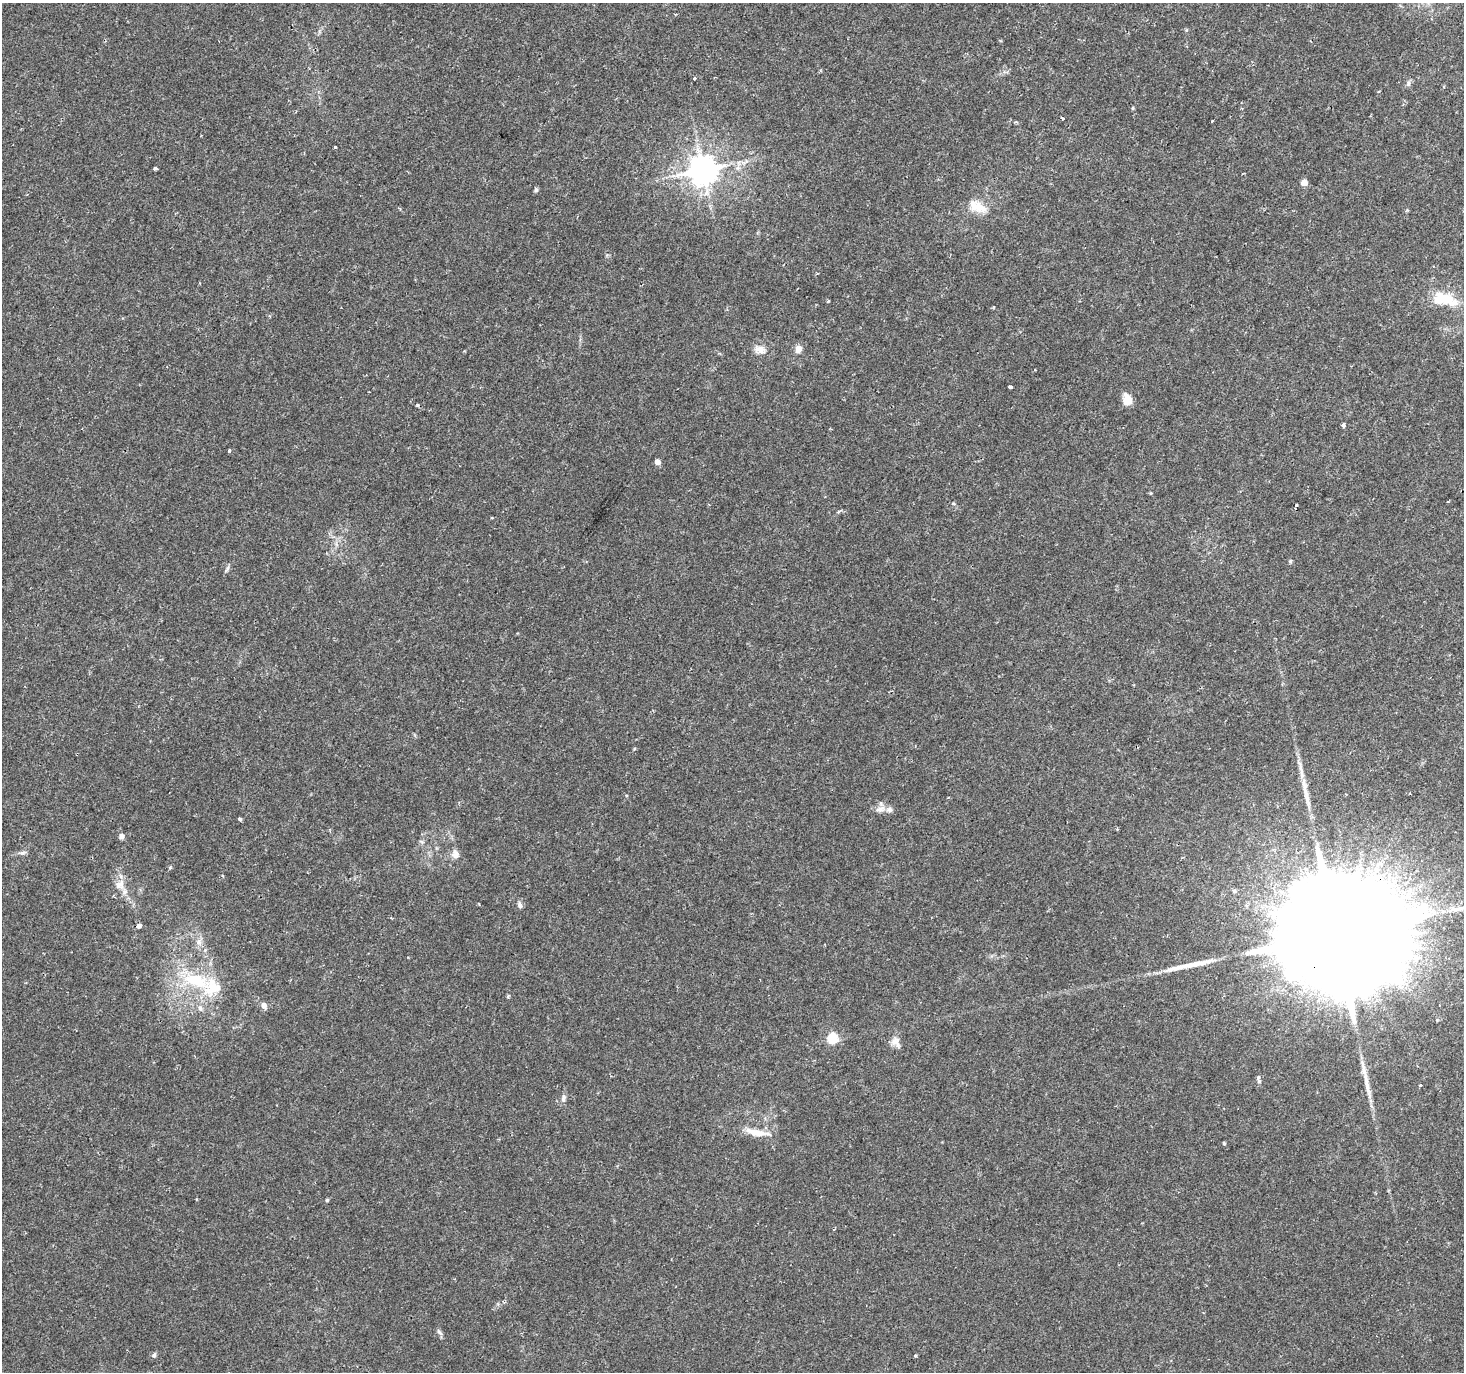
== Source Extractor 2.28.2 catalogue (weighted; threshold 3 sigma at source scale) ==
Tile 10 of 4 x 4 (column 2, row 3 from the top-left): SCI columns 1463-2924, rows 1563-2932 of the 5854 x 5930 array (HDU 1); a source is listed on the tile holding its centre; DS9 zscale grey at full resolution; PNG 1466 x 1374 px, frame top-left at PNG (2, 3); no overlay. Shown black and unused: <1% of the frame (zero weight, under 2 of 3 exposures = <1% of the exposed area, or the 3 px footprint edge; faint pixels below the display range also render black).
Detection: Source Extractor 2.28.2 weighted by HDU 2 'WHT'; one run over the whole footprint, this tile lists its part. Background 0.0162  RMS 0.0025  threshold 0.0112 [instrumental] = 3 sigma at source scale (4.5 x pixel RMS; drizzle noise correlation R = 1.50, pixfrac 1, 0.0396/0.0396 arcsec/px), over >= 5 px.
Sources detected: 60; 1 inside a brighter object's white glare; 3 long thin detections or spike segments (spike, bleed or trail) — not listed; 6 inside a brighter listed object's ellipse — not listed separately; the other 50 listed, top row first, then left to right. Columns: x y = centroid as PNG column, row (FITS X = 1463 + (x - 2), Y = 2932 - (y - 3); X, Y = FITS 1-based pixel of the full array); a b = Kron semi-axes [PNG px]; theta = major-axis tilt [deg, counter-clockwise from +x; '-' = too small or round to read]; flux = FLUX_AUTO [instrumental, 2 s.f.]
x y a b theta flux
694 79 3 3 - 1.1
1408 83 8 5 72 0.6
1133 108 4 4 - 0.27
1062 118 3 3 - 0.57
1212 121 3 2 - 0.23
335 147 3 3 - 0.5
155 168 4 3 - 0.49
703 170 9 8 - 410
1304 183 5 5 - 3.7
536 190 6 5 - 0.47
977 207 28 13 -23 4.5
1449 300 28 16 -27 6.3
828 301 3 2 - 0.35
760 349 14 9 -6 2.1
798 349 9 7 72 1.7
1011 387 4 3 - 2.4
1127 400 10 7 -72 4
417 405 4 4 - 0.39
1343 425 4 3 - 0.89
657 462 4 4 - 2.2
1296 506 3 3 - 0.7
838 512 6 4 20 0.32
1290 561 5 5 - 0.34
227 569 11 4 59 0.58
880 809 16 7 7 1.7
240 819 5 3 - 0.5
122 836 6 6 - 0.94
23 852 12 3 11 0.65
455 854 11 9 -79 1.6
170 867 4 4 - 0.41
120 885 16 13 61 2.7
1234 891 6 6 - 0.44
520 905 8 6 -66 0.86
139 926 5 4 - 1.2
1338 931 62 27 56 22000
199 942 10 7 46 1.3
196 980 51 19 -31 16
264 1005 7 6 - 1.3
200 1008 10 6 -78 0.88
832 1038 5 5 - 18
895 1042 13 10 33 1.7
1258 1078 6 3 -82 1.3
1420 1085 3 3 - 0.31
563 1098 11 6 85 0.94
757 1132 33 8 -9 4
1224 1143 4 3 - 0.34
327 1200 4 4 - 0.29
439 1332 10 4 -40 0.58
154 1355 7 5 62 0.58
915 1356 3 3 - 0.33
Overlapping masked pixels (flux is a lower limit): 1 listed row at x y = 1338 931
Unlisted compact peaks at least as high as the median listed source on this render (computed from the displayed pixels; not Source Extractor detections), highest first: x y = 229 451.